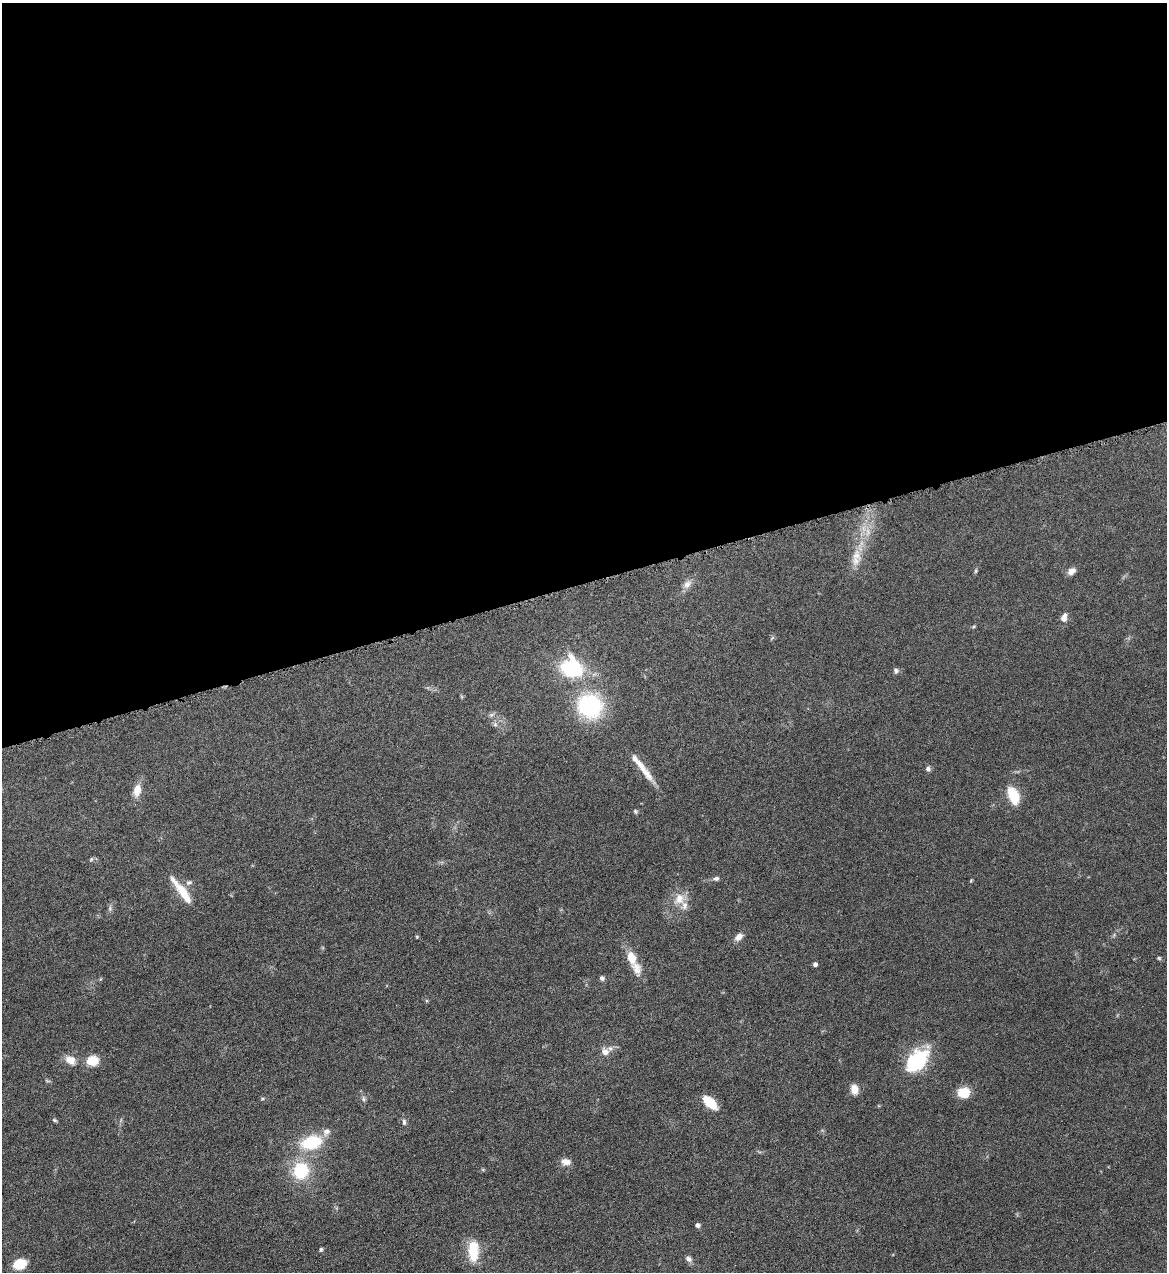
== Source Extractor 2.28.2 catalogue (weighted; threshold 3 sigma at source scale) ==
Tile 2 of 4 x 4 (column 2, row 1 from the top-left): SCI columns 1428-2592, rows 3810-5079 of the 5065 x 5080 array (HDU 1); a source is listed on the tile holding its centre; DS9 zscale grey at full resolution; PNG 1169 x 1274 px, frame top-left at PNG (2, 3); no overlay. Shown black and unused: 46% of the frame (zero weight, under 4 of 8 exposures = <1% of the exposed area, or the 3 px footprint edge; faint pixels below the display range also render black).
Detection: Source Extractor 2.28.2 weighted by HDU 2 'WHT'; one run over the whole footprint, this tile lists its part. Background 0.0459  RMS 0.0034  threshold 0.0141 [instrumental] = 3 sigma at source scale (4.09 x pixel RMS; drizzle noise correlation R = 1.36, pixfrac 0.8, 0.05/0.05 arcsec/px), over >= 5 px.
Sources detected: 53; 1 too faint to see at this stretch — not listed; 4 inside a brighter listed object's ellipse — not listed separately; the other 48 listed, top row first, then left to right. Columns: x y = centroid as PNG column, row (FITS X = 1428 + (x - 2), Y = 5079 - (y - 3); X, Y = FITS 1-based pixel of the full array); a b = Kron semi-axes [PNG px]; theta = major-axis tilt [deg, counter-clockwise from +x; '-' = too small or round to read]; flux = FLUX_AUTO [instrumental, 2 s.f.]
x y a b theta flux
856 555 17 14 -86 4.6
976 571 6 4 88 0.44
1071 571 10 7 39 1.8
687 584 14 9 44 2.1
1064 618 10 6 74 2.1
974 626 6 4 32 0.39
772 638 7 3 45 0.39
571 668 20 17 -30 26
896 671 7 6 - 0.85
590 706 21 20 - 35
491 715 8 5 31 0.72
495 724 6 6 - 0.74
928 769 7 6 - 0.86
645 772 31 9 -52 4.7
137 790 13 8 79 4.2
1013 795 17 9 -68 9.4
635 811 7 4 -61 0.46
91 859 6 5 - 0.48
716 878 8 5 11 0.86
189 882 9 6 20 1
182 891 39 8 -53 6.4
679 899 17 14 58 4.5
110 908 7 6 - 0.71
417 937 4 4 - 0.33
739 937 11 7 41 1.9
631 958 20 11 -72 4.7
1159 958 6 5 - 0.47
815 964 4 4 - 1.1
602 978 6 6 - 0.73
605 1052 11 9 -47 2.2
70 1060 13 9 -35 3.2
917 1060 32 20 46 18
92 1061 9 8 - 7.6
854 1089 11 8 -76 3
964 1092 14 12 11 5.2
262 1098 5 4 - 0.39
363 1099 7 6 - 0.73
710 1103 18 9 -41 6.3
54 1120 7 4 -27 0.48
404 1122 9 5 -82 0.85
311 1142 21 13 16 15
566 1162 12 8 -3 2.3
301 1170 17 16 - 15
697 1225 5 5 - 0.95
321 1249 5 4 - 0.45
473 1251 21 10 -88 9.9
689 1259 8 7 - 1.2
20 1264 10 8 18 9.1